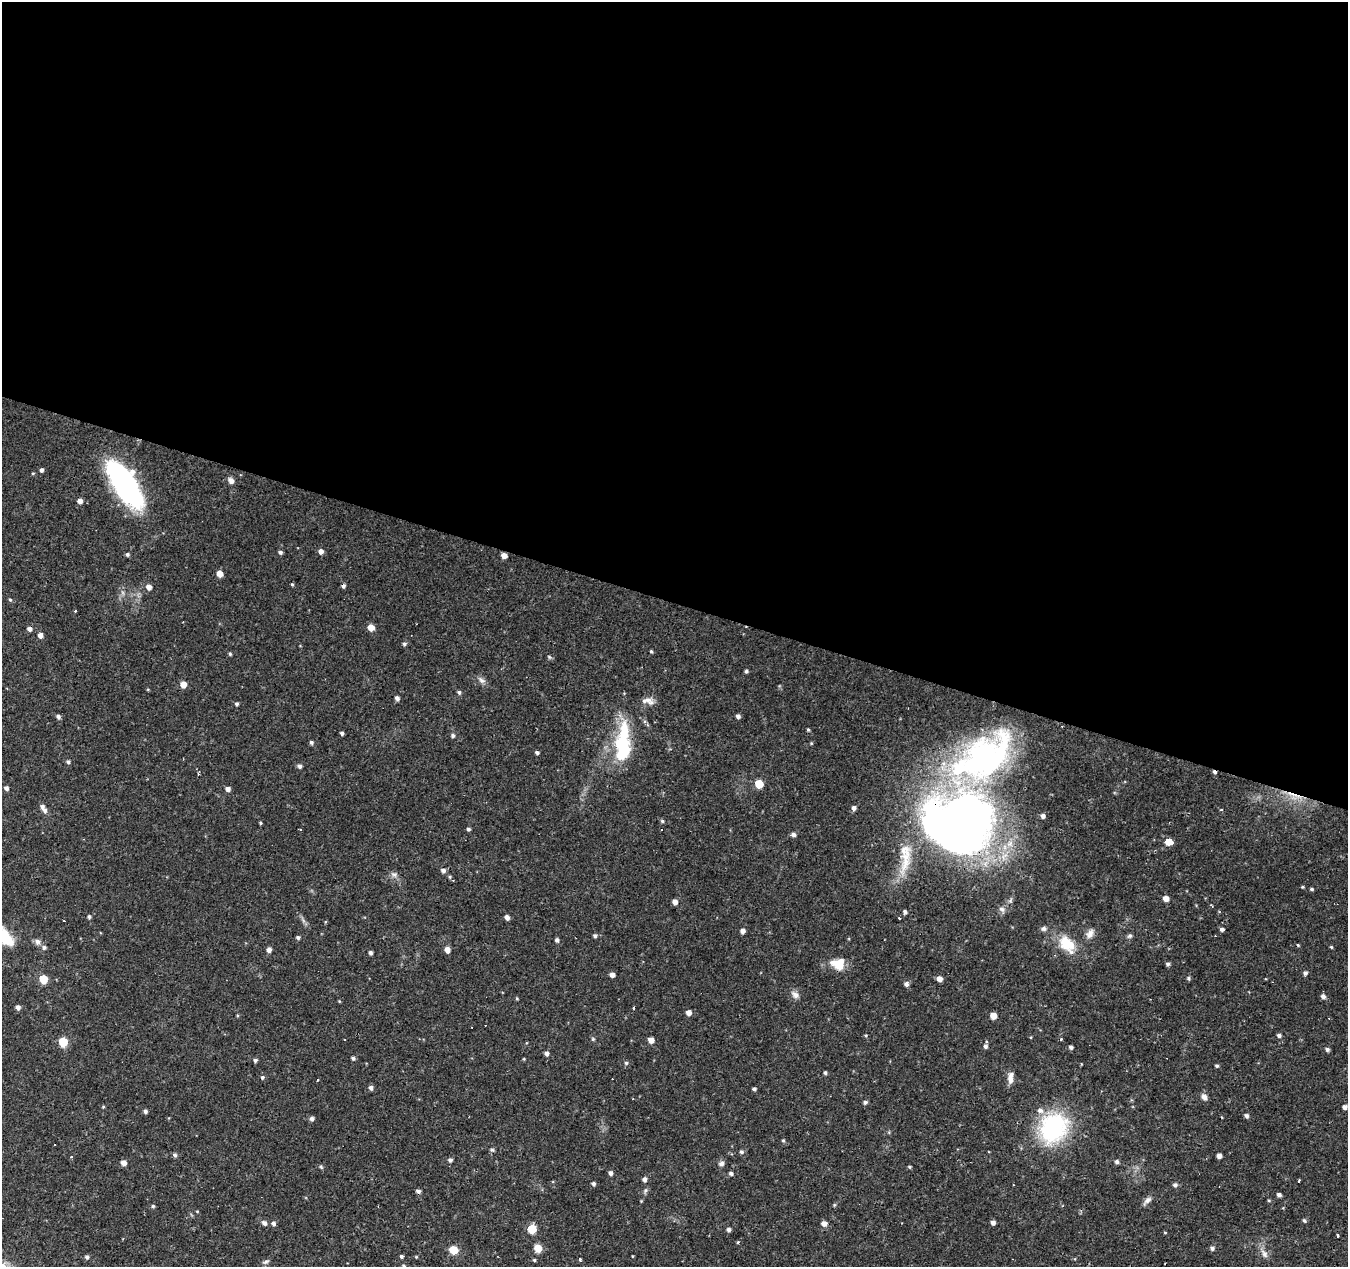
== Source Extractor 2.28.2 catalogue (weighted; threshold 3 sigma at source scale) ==
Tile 3 of 4 x 4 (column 3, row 1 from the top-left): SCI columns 2698-4043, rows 4070-5334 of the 5390 x 5544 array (HDU 1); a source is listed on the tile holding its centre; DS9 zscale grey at full resolution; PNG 1350 x 1269 px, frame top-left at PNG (2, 2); no overlay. Shown black and unused: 48% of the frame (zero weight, under 2 of 3 exposures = <1% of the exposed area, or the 3 px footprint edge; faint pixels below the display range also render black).
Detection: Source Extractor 2.28.2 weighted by HDU 2 'WHT'; one run over the whole footprint, this tile lists its part. Background 0.0474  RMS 0.0037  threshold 0.0168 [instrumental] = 3 sigma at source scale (4.5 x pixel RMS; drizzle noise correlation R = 1.50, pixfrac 1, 0.0396/0.0396 arcsec/px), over >= 5 px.
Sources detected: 192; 1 too faint to see at this stretch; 3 inside a brighter object's white glare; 13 cosmic-ray / hot-pixel residue — not listed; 4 inside a brighter listed object's ellipse — not listed separately; the other 171 listed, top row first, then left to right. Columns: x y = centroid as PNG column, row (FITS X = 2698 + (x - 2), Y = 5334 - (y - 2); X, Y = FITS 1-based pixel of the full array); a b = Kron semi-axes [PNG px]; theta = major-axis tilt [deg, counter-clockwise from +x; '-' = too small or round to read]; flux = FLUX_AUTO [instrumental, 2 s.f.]
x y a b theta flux
41 470 4 4 - 0.92
124 480 53 24 -59 63
231 481 9 6 -43 1.6
80 501 5 4 - 2.3
321 551 5 5 - 1.9
280 552 5 4 - 0.88
127 554 5 4 - 0.76
504 555 5 4 - 2.7
220 574 5 4 - 3.8
292 584 4 3 - 0.45
343 586 4 4 - 1.1
149 587 5 5 - 2.4
10 600 5 3 - 0.53
75 611 3 3 - 0.43
371 627 5 5 - 4.8
29 629 6 4 -30 1.1
40 635 5 5 - 1.9
404 644 5 5 - 0.77
651 651 4 3 - 0.52
230 654 4 3 - 0.61
549 657 8 3 -45 0.5
746 671 4 4 - 0.63
481 680 12 7 -38 1.7
183 684 5 5 - 4.2
459 692 5 4 - 0.86
397 698 4 4 - 1.4
646 700 19 7 12 2.3
236 704 4 4 - 0.8
58 716 5 4 - 1.1
738 716 4 4 - 1.3
808 730 4 3 - 0.48
342 733 4 3 - 0.83
453 736 5 5 - 0.93
311 742 4 4 - 0.79
622 749 46 20 89 24
537 752 4 3 - 0.82
984 757 87 49 35 100
68 762 5 4 - 0.83
300 766 5 4 - 1.1
759 784 5 5 - 11
6 788 4 4 - 1.2
228 789 5 5 - 1.7
1294 795 34 3 -19 3.5
854 808 5 5 - 1.3
45 810 7 5 -75 1.3
1043 816 5 5 - 1.3
662 821 5 4 - 0.59
260 823 4 3 - 0.42
962 823 68 57 39 260
300 829 3 3 - 0.58
468 829 4 4 - 0.86
661 829 3 3 - 0.59
793 834 5 5 - 1.2
1169 842 6 5 - 6.6
906 860 51 12 76 14
443 870 5 5 - 1.3
394 874 9 7 -18 1.4
450 877 5 4 - 0.5
1302 887 4 4 - 0.38
1312 889 5 4 - 0.53
1166 898 5 5 - 2.9
1010 900 10 4 67 0.96
675 902 5 5 - 2
1002 909 10 7 -41 1.4
905 912 5 5 - 0.96
89 916 5 4 - 0.66
507 917 4 4 - 1.8
1043 929 8 6 -4 1.1
1222 929 4 4 - 1
743 931 5 4 - 1.5
1090 934 14 9 46 2.3
595 936 5 5 - 0.85
1130 936 6 6 - 0.79
5 937 20 11 -57 12
298 937 5 4 - 0.76
557 940 5 4 - 1
37 942 8 8 - 1.4
1067 944 23 16 -42 11
1298 945 4 3 - 0.37
44 947 6 5 - 1
1331 947 4 3 - 0.43
269 950 5 5 - 1.9
447 950 5 5 - 2.8
370 953 4 4 - 1
838 964 14 11 -25 8.2
1168 964 5 4 - 0.86
1305 973 5 5 - 0.97
612 975 4 4 - 2
1188 978 6 5 - 0.63
43 979 5 5 - 12
939 979 5 4 - 2.4
906 984 5 5 - 1.3
795 995 12 8 -38 1.9
1323 996 6 5 - 1.3
517 998 4 4 - 0.38
18 1007 5 4 - 1.4
688 1013 5 5 - 2.1
993 1016 5 5 - 4.1
866 1035 4 4 - 0.38
1279 1035 5 4 - 0.99
593 1039 5 5 - 0.51
651 1040 5 4 - 3.3
63 1042 6 5 - 15
985 1046 6 5 - 0.98
1071 1047 4 4 - 1
1327 1049 5 4 - 0.96
547 1053 5 5 - 1.2
353 1058 5 4 - 0.78
524 1059 4 3 - 0.32
255 1060 4 4 - 0.83
626 1063 5 5 - 0.6
1217 1066 4 4 - 0.64
825 1073 4 3 - 0.7
262 1077 5 5 - 0.71
1011 1078 15 7 83 2.6
317 1079 3 3 - 0.76
371 1088 5 5 - 1.3
754 1089 4 4 - 0.81
1204 1097 9 7 -58 1.6
865 1102 5 5 - 0.85
103 1107 5 3 - 0.36
1345 1107 5 4 - 1.4
145 1111 4 4 - 0.96
1246 1116 5 4 - 1
312 1119 5 5 - 1.1
1053 1128 27 23 57 50
783 1140 5 4 - 0.51
492 1150 6 4 0 0.57
741 1152 5 5 - 0.83
175 1155 5 5 - 0.91
1219 1156 4 4 - 1.7
71 1157 3 3 - 0.43
450 1160 5 5 - 0.97
1117 1162 5 5 - 0.97
124 1163 5 5 - 2.3
721 1163 7 6 - 1.2
321 1167 6 4 -46 0.51
909 1167 5 3 - 0.47
611 1173 5 4 - 1.2
731 1173 5 4 - 0.9
644 1179 5 5 - 1.3
1299 1181 3 2 - 0.93
593 1184 5 4 - 0.8
1175 1185 6 5 - 0.97
645 1190 8 5 63 0.82
418 1191 5 4 - 1.1
1279 1195 5 4 - 1.1
1147 1200 13 6 43 1.7
834 1205 5 4 - 0.42
153 1206 5 4 - 0.67
197 1211 4 3 - 0.3
1304 1220 5 4 - 0.72
264 1223 6 5 - 1.4
273 1223 5 5 - 1.1
993 1223 4 4 - 1.4
824 1224 6 5 - 2
532 1229 5 5 - 15
729 1230 5 4 - 1
1165 1233 4 3 - 0.31
1337 1235 3 3 - 0.54
738 1242 4 3 - 0.37
538 1248 5 5 - 8
1212 1248 5 5 - 1
453 1250 5 5 - 12
1264 1254 14 7 -58 2.3
401 1256 3 3 - 2.6
87 1257 5 4 - 0.9
416 1257 4 4 - 0.34
580 1259 3 3 - 0.63
534 1260 4 3 - 0.52
266 1262 10 5 27 1
Overlapping masked pixels (flux is a lower limit): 4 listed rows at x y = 504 555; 343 586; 1294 795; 962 823
Isophote crosses this tile's border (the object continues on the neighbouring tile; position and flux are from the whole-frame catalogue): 1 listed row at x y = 5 937